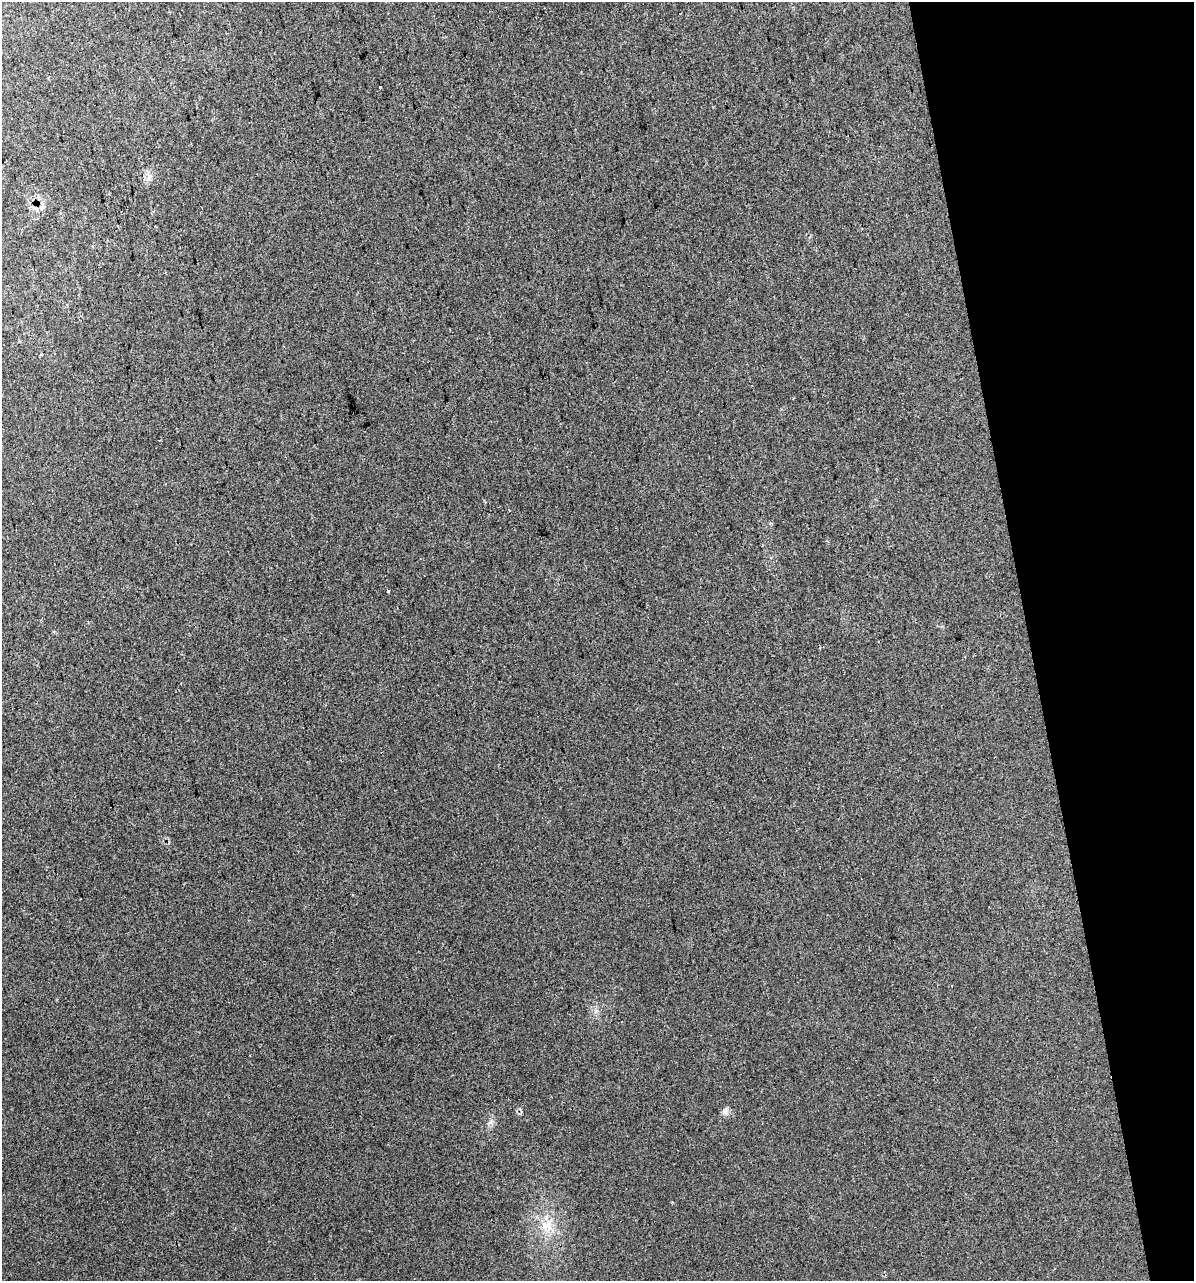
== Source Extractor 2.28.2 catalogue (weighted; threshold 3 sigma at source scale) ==
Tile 12 of 4 x 4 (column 4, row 3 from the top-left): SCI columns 3631-4822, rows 1320-2598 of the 4924 x 5196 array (HDU 1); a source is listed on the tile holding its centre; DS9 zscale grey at full resolution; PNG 1196 x 1283 px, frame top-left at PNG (2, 2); no overlay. Shown black and unused: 14% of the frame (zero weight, under 2 of 3 exposures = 2% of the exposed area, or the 3 px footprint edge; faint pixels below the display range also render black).
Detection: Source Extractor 2.28.2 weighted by HDU 2 'WHT'; one run over the whole footprint, this tile lists its part. Background 0.0387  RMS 0.01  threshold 0.0466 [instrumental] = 3 sigma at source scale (4.5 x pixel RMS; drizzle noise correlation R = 1.50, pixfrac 1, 0.0396/0.0396 arcsec/px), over >= 5 px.
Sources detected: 6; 1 cosmic-ray / hot-pixel residue — not listed; the other 5 listed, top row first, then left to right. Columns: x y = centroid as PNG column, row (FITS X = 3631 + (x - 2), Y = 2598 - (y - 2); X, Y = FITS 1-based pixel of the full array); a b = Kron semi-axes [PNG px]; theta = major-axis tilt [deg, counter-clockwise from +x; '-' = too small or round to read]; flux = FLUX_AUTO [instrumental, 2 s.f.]
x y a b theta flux
380 87 3 2 - 1.1
150 176 8 6 -34 3.8
388 591 3 3 - 1.1
725 1111 9 9 - 4
546 1226 18 16 32 19